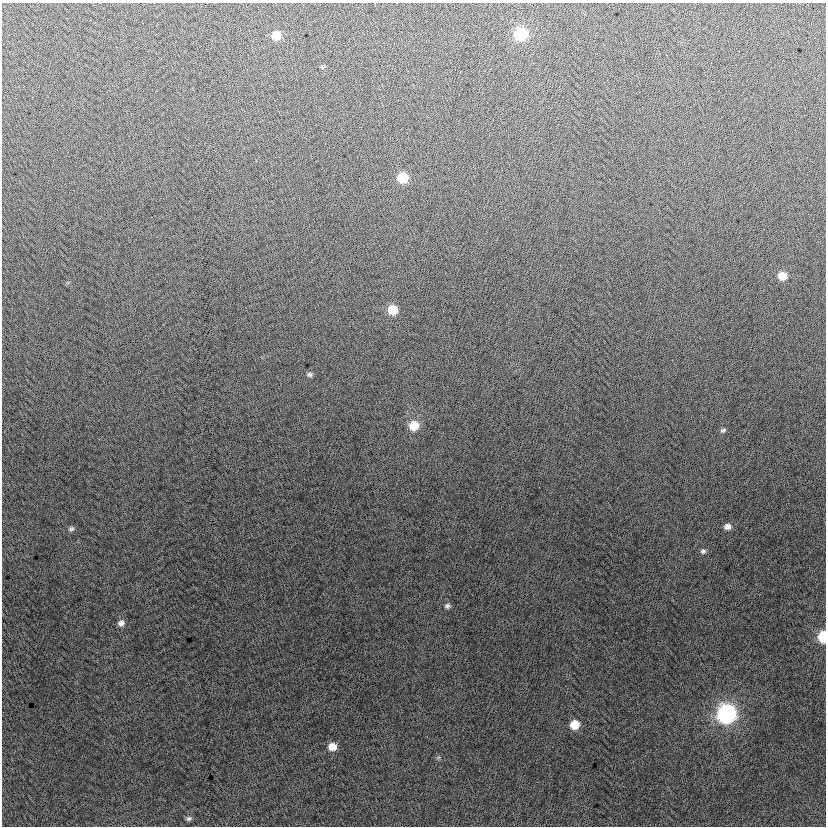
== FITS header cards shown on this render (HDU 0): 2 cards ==
NAXIS1  =                  824
NAXIS2  =                  824

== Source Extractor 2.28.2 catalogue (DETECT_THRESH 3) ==
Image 824 x 824 px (HDU 0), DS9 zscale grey, 1 PNG px = 1 image px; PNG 828 x 828 px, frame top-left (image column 1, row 824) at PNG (2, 3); no overlay
Background -3.76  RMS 13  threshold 38.3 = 3 sigma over >= 5 px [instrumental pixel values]
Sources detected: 20; all 20 listed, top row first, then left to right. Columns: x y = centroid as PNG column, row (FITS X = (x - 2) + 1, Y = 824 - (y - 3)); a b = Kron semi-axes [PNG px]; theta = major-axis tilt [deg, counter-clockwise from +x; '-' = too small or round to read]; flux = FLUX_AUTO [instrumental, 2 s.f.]
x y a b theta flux
521 34 8 8 - 59000
276 35 8 8 - 13000
322 67 6 4 18 1100
403 178 8 8 - 26000
782 276 8 7 - 13000
392 310 8 8 - 20000
310 374 7 6 - 2200
414 426 9 8 - 19000
723 430 7 5 26 1900
727 526 8 6 9 5000
71 529 8 6 23 2200
703 551 7 7 - 2300
447 606 7 6 - 2300
121 623 9 8 - 4100
823 637 8 6 90 38000
726 714 9 9 - 270000
575 725 8 7 - 18000
332 747 7 7 - 11000
438 758 7 4 19 1300
189 818 8 5 1 2100
At the frame edge (FLAGS 8, measured only in part): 1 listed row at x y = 823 637